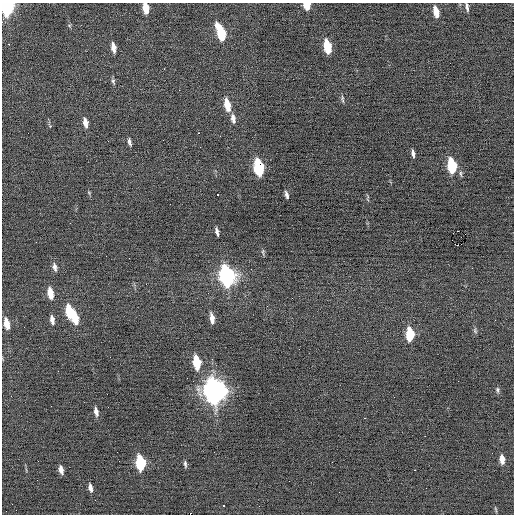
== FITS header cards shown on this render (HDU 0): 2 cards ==
NAXIS1  =                  512 / Axis length
NAXIS2  =                  512 / Axis length

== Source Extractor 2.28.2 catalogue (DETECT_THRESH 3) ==
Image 512 x 512 px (HDU 0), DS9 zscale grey, 1 PNG px = 1 image px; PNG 516 x 516 px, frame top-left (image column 1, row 512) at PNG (2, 3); no overlay
Background -0.00761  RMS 0.84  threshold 2.52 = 3 sigma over >= 5 px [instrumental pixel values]
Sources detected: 62; all 62 listed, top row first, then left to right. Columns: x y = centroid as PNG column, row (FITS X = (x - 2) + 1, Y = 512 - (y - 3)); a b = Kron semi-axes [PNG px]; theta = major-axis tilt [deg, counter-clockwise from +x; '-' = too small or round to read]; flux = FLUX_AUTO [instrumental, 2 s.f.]
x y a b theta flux
307 5 6 5 - 950
7 7 9 7 -84 10000
467 7 10 4 -80 170
146 8 9 5 -81 970
436 12 11 5 -77 710
69 25 6 4 -19 72
221 32 14 6 -71 2700
9 44 2 2 - 1200
327 46 11 5 -79 1900
113 48 10 5 -80 410
164 69 3 2 - 49
113 81 9 4 -73 120
179 90 2 2 - 97
342 99 10 3 -83 100
227 105 12 5 -77 1100
233 119 12 6 -79 310
85 123 11 5 -78 410
199 133 3 2 - 180
129 142 9 4 -77 160
413 153 7 3 -82 180
452 166 11 6 -82 3400
259 167 12 6 -79 5500
89 193 5 4 - 69
218 194 3 3 - 190
286 195 9 4 -75 160
368 198 10 3 84 73
70 223 2 2 - 160
457 231 2 2 - 80
217 232 8 3 -78 190
452 240 3 2 - 26
461 244 2 2 - 74
263 252 9 4 89 97
106 256 2 2 - 45
55 267 12 6 -74 250
227 276 12 8 -79 17000
50 293 12 6 -79 770
69 311 12 6 -81 1700
75 318 12 5 -79 1300
212 318 11 4 -82 490
52 320 11 5 -79 290
7 323 12 5 -79 720
475 330 9 5 -75 110
410 334 10 6 -88 2400
197 362 11 6 -81 2100
58 371 2 2 - 24
497 390 8 6 -89 130
214 391 13 9 -81 44000
108 407 2 2 - 36
96 412 10 5 -78 300
365 418 2 2 - 29
425 436 2 2 - 52
502 459 10 6 -81 480
332 462 3 2 - 61
140 463 11 6 -83 3900
185 464 8 4 -83 120
61 470 8 4 -78 280
414 470 3 2 - 61
90 488 8 4 -80 240
426 488 2 2 - 21
224 505 3 3 - 300
496 509 8 3 -76 70
16 510 2 2 - 33
At the frame edge (FLAGS 8, measured only in part): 4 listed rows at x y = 307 5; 7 7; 467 7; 146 8